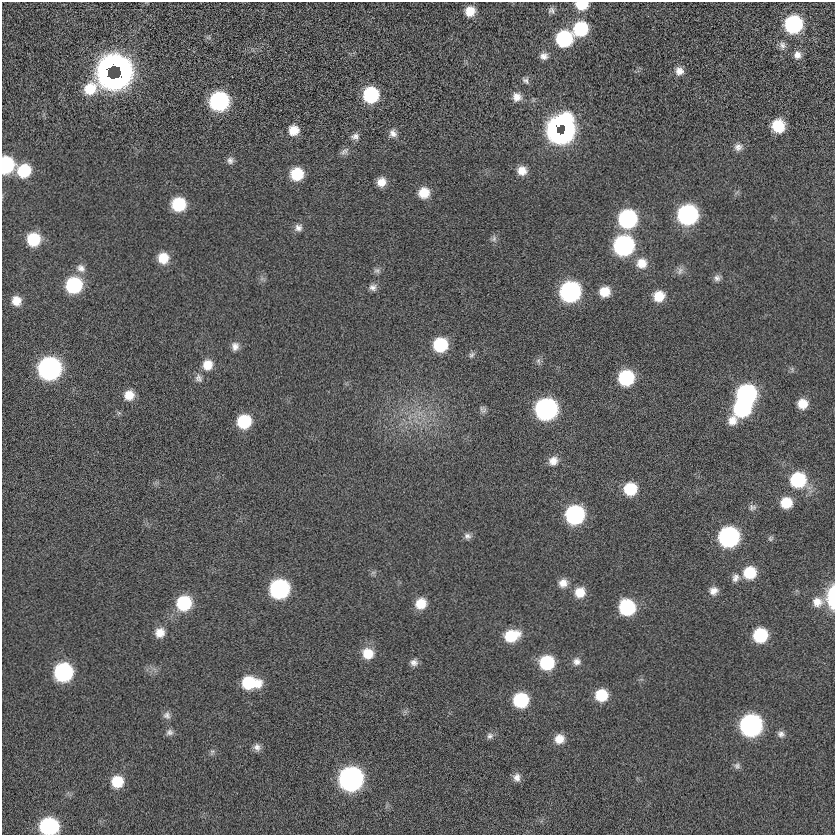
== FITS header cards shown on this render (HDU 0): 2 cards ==
NAXIS1  =                  833
NAXIS2  =                  833

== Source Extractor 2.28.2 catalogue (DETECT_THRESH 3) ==
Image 833 x 833 px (HDU 0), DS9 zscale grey, 1 PNG px = 1 image px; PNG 837 x 837 px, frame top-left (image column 1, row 833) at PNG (2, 2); no overlay
Background -0.00177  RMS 4.6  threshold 13.7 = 3 sigma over >= 5 px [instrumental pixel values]
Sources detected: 117; all 117 listed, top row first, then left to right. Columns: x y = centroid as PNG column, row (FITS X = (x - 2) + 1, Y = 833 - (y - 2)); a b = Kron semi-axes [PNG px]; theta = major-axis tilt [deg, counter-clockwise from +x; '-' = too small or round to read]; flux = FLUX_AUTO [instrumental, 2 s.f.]
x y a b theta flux
582 5 10 7 -1 9100
551 10 9 8 - 1100
470 11 10 9 - 5100
793 24 11 11 - 47000
581 29 12 11 - 20000
208 37 7 5 29 560
564 39 11 11 - 34000
782 45 12 8 -75 1600
797 55 11 10 - 2100
544 56 10 9 - 1900
116 65 20 7 -13 60000
121 70 23 7 -77 57000
679 71 11 10 - 2400
106 72 22 7 89 44000
116 79 15 6 11 35000
526 80 10 8 -48 1200
90 89 69 35 26 31000
371 95 11 11 - 29000
517 97 11 11 - 2900
219 101 12 11 - 68000
558 125 14 9 37 57000
778 126 11 10 - 12000
293 130 11 11 - 4600
565 131 24 10 75 66000
393 133 10 9 - 1900
558 133 12 7 4 38000
355 136 10 8 12 1500
738 147 11 10 - 1900
344 151 13 7 34 1300
230 160 9 8 - 1300
6 165 11 9 84 35000
24 171 11 11 - 14000
522 171 10 10 - 3600
297 174 11 10 - 11000
381 182 10 9 - 3400
424 193 11 10 - 5800
178 204 11 11 - 15000
687 215 12 12 - 78000
627 219 12 11 - 54000
298 228 11 10 - 1700
494 238 10 7 69 1100
33 239 11 11 - 13000
623 246 12 12 - 81000
163 258 11 11 - 6300
642 263 13 12 - 4200
81 268 13 10 -32 2200
377 271 10 8 0 1000
680 271 12 8 66 1500
717 278 9 9 - 1400
74 285 12 11 - 29000
373 287 9 9 - 1500
570 292 12 12 - 83000
605 292 10 9 - 5500
659 296 11 11 - 5900
16 301 10 10 - 3700
440 345 11 11 - 18000
235 346 11 10 - 2000
472 355 9 6 48 860
538 361 10 6 -80 950
207 365 12 11 - 4800
49 368 13 12 - 140000
792 369 8 5 -67 650
199 378 12 10 -72 1700
626 378 11 11 - 26000
746 394 12 12 - 71000
129 395 11 10 - 4500
802 404 10 10 - 4800
742 408 17 11 49 44000
546 409 13 12 - 120000
484 411 11 6 69 950
119 413 7 4 -19 510
244 421 11 11 - 16000
553 461 12 11 - 2900
798 480 12 12 - 23000
630 489 11 11 - 11000
786 503 10 10 - 7700
752 507 10 8 3 1200
575 515 12 11 - 56000
467 536 9 8 - 1300
729 537 12 12 - 83000
770 538 7 7 - 690
373 572 7 4 1 650
750 573 12 12 - 10000
736 578 12 9 61 1800
563 583 11 10 - 2900
279 589 12 12 - 68000
713 591 11 10 - 2400
580 592 12 11 - 5200
832 597 23 9 -90 14000
817 602 14 13 - 3900
184 603 12 12 - 20000
421 603 12 11 - 5800
627 607 12 11 - 26000
160 633 11 11 - 3500
760 635 11 10 - 18000
511 636 15 11 17 11000
368 653 13 12 - 6000
577 661 11 11 - 2000
414 662 9 8 - 1600
547 663 12 11 - 19000
63 672 12 11 - 51000
250 683 17 10 -2 15000
601 695 11 11 - 10000
521 700 11 11 - 22000
167 715 11 9 -62 1500
751 725 12 12 - 120000
169 732 10 8 16 1300
781 734 9 8 - 1400
490 736 9 8 - 1200
559 739 11 10 - 3800
257 747 9 9 - 1600
212 752 10 5 72 760
737 766 9 9 - 1100
517 777 11 9 -83 2000
351 779 13 12 - 180000
117 782 11 11 - 8800
49 826 13 11 -1 42000
At the frame edge (FLAGS 8, measured only in part): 4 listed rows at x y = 582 5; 6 165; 832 597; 49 826